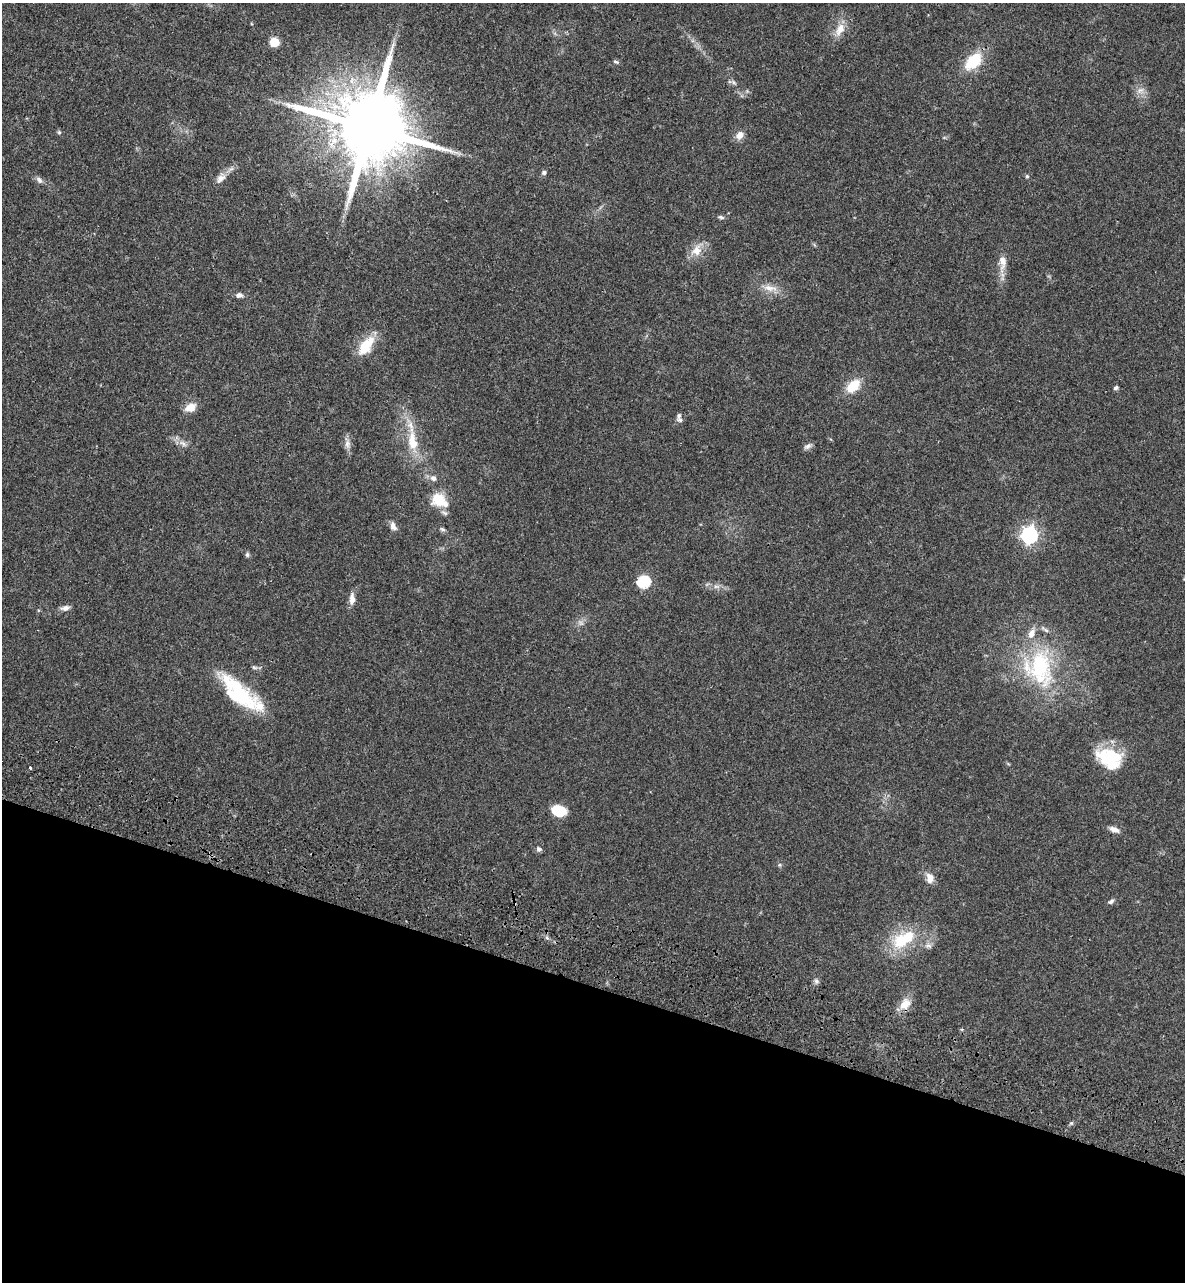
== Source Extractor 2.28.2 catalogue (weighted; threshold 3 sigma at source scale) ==
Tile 15 of 4 x 4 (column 3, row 4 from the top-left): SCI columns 2690-3872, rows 190-1469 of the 5496 x 5492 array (HDU 1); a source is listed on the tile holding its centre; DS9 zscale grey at full resolution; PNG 1187 x 1284 px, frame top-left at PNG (2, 3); no overlay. Shown black and unused: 23% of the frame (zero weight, under 3 of 4 exposures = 13% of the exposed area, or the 3 px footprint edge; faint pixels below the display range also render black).
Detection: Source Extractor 2.28.2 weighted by HDU 2 'WHT'; one run over the whole footprint, this tile lists its part. Background 0.0647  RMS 0.0058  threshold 0.0259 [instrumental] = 3 sigma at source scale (4.5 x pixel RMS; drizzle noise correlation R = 1.50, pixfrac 1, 0.05/0.05 arcsec/px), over >= 5 px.
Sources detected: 60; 1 too faint to see at this stretch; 3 inside a brighter object's white glare — not listed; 4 inside a brighter listed object's ellipse — not listed separately; the other 52 listed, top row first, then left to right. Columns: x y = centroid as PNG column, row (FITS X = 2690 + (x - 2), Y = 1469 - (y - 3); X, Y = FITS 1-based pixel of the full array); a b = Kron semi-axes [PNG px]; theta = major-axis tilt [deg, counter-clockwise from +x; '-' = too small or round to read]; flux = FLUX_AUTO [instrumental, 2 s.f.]
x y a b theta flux
840 29 20 10 60 7.1
274 42 7 7 - 11
973 61 19 11 45 21
616 62 7 5 -28 0.95
733 82 7 5 -37 1.2
1140 90 11 6 37 2.5
369 128 22 17 -18 8500
59 132 5 5 - 0.79
740 135 10 8 57 3.8
544 173 6 5 - 1.4
1027 176 5 4 - 0.92
220 178 15 9 40 4
39 180 10 7 -53 1.9
721 217 9 4 -18 1.1
696 250 16 13 58 7
1002 263 25 10 88 6.6
769 288 21 8 -8 5.8
239 295 8 6 1 2
366 346 27 13 54 14
853 386 15 9 43 13
1116 388 6 5 - 1.1
190 407 14 9 24 5.9
679 416 9 6 67 1.4
412 441 32 14 -82 16
183 443 13 6 -42 2.8
347 444 12 7 90 3
808 446 11 6 24 1.9
433 478 8 7 - 2.4
438 500 17 16 - 13
393 526 13 7 -65 2.7
443 529 8 5 -27 1.1
1029 535 7 6 - 180
247 555 7 6 - 1.1
644 582 6 6 - 63
716 586 10 5 0 2.1
352 599 15 7 87 3.9
65 608 11 6 13 2.5
1040 666 56 33 -78 58
254 667 8 5 -17 1.2
238 693 55 20 -43 40
1112 757 23 19 -24 24
30 768 3 3 - 1
559 811 16 11 -14 12
1114 829 13 7 -21 3.1
539 849 7 6 - 1.5
930 878 13 9 -76 4.2
1111 901 9 5 33 1.3
901 940 21 18 49 21
928 946 11 6 -6 2
816 981 7 6 - 1.5
905 1004 15 11 53 7.2
1071 1123 5 5 - 0.8
Overlapping masked pixels (flux is a lower limit): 1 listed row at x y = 369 128